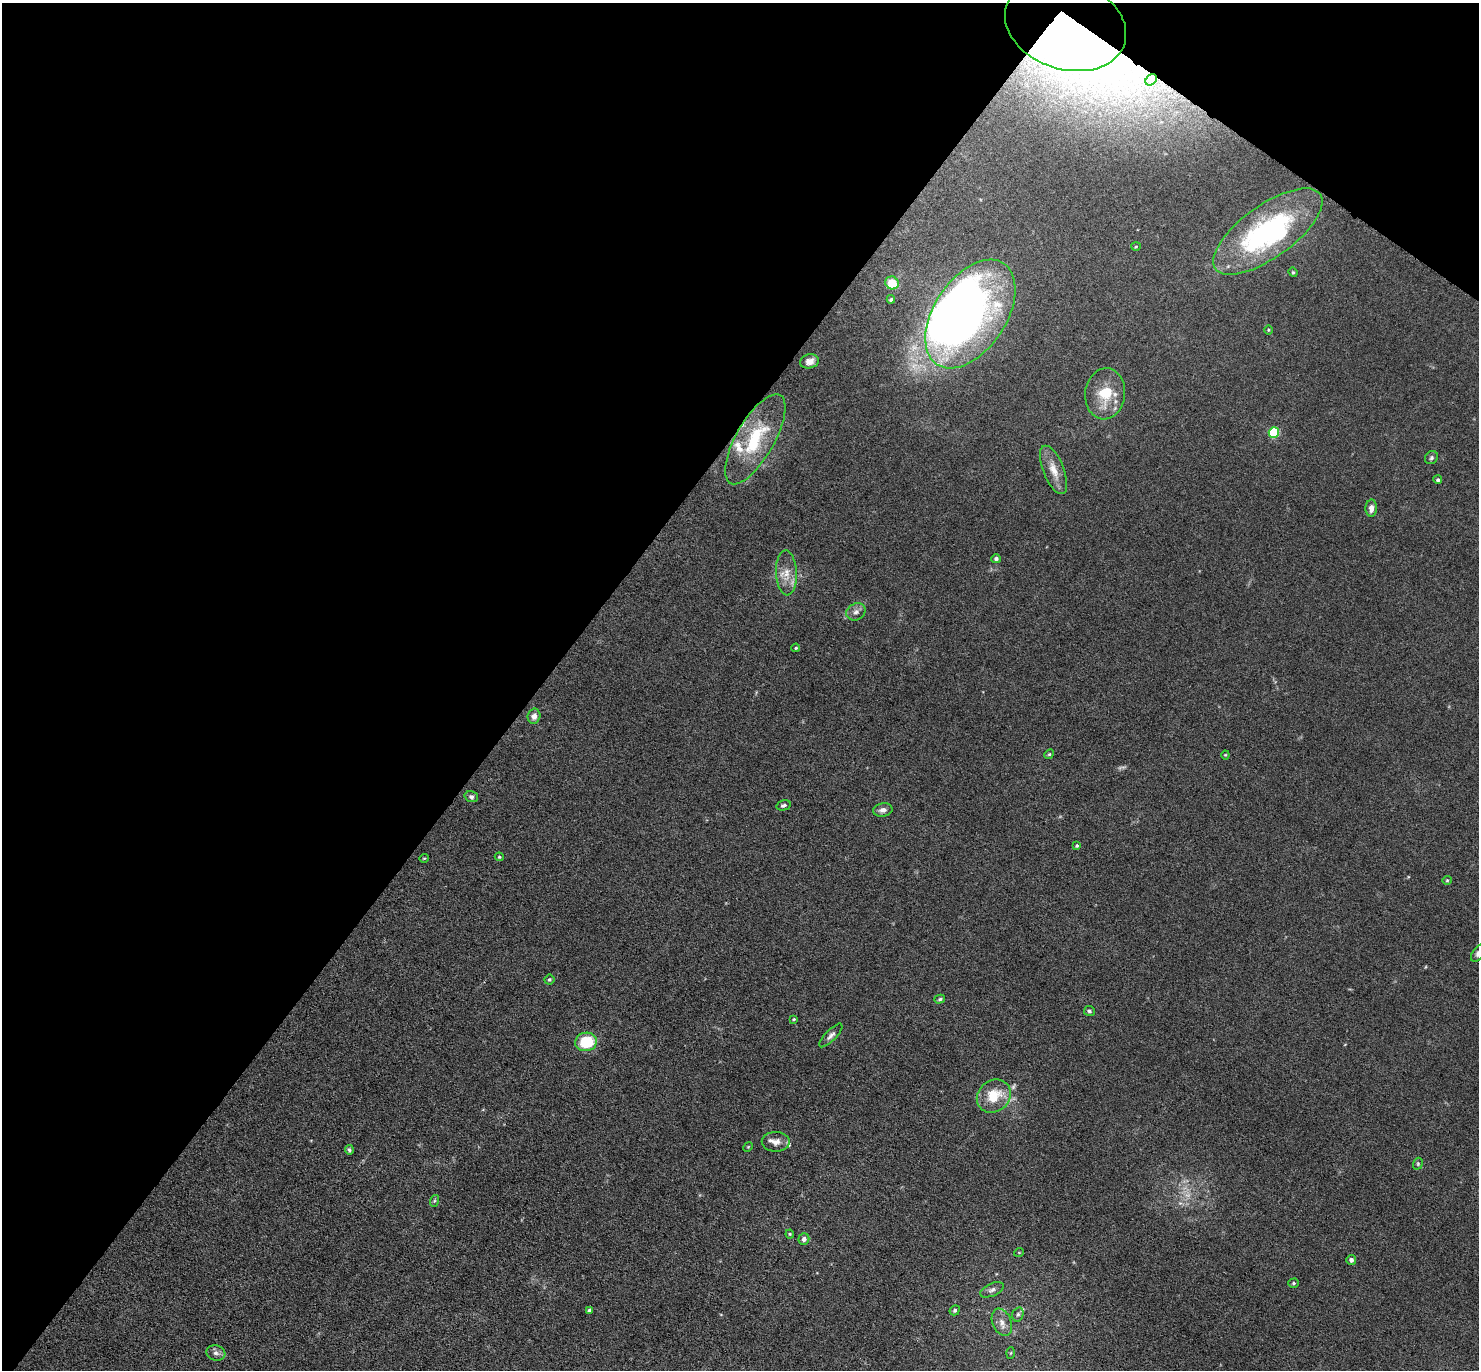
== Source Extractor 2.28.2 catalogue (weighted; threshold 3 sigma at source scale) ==
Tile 2 of 4 x 4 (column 2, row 1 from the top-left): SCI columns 1521-2997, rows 4551-5918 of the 6080 x 6070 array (HDU 1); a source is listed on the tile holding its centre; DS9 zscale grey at full resolution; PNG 1481 x 1372 px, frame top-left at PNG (2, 3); each listed source drawn as its Kron ellipse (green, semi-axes under 4 px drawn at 4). Shown black and unused: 40% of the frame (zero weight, under 3 of 6 exposures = <1% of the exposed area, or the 3 px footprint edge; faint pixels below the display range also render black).
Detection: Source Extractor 2.28.2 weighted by HDU 2 'WHT'; one run over the whole footprint, this tile lists its part. Background 0.034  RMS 0.0039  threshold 0.0158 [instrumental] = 3 sigma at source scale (4.09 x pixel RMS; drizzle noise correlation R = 1.36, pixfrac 0.8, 0.05/0.05 arcsec/px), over >= 5 px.
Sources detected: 68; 3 too faint to see at this stretch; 4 inside a brighter object's white glare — neither listed nor drawn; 5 inside a brighter listed object's ellipse — not listed separately; the other 56 listed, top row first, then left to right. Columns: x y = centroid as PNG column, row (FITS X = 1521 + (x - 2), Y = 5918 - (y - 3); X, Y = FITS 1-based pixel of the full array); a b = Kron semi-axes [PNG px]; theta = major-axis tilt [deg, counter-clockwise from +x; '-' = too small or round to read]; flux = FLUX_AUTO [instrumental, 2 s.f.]
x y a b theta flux
1066 25 62 44 -18 54
1151 80 6 5 - 0.82
1268 231 64 26 36 56
1136 247 5 3 - 0.35
1293 272 5 4 - 0.41
892 283 7 6 - 8.5
891 299 4 4 - 0.7
970 314 61 36 56 150
1268 330 4 3 - 0.34
809 361 9 7 13 2.5
1105 394 25 20 83 11
1274 433 5 5 - 26
755 439 51 19 60 22
1431 458 7 6 - 0.8
1053 470 26 10 -68 5.2
1438 480 4 4 - 0.61
1371 508 8 5 87 2.1
996 559 4 4 - 0.96
786 573 22 10 -87 5
856 612 10 8 31 1.7
796 648 4 3 - 0.41
534 716 7 6 - 1.9
1049 754 5 4 - 0.46
1225 755 4 4 - 0.35
471 797 7 5 -18 0.88
783 805 7 5 14 0.78
883 810 10 6 10 1.7
1077 846 4 3 - 0.47
499 857 4 3 - 0.39
424 858 5 3 - 0.31
1447 880 4 4 - 0.41
1478 953 10 5 53 1.2
549 980 5 5 - 0.54
940 999 5 4 - 0.59
1089 1011 5 5 - 0.66
794 1019 4 3 - 0.36
831 1035 15 5 46 1.5
586 1042 11 9 9 15
994 1096 18 15 41 10
776 1142 14 10 -1 2.7
748 1147 5 4 - 0.37
349 1150 5 4 - 0.71
1418 1164 6 4 71 0.48
434 1201 6 4 71 0.46
790 1234 4 4 - 0.38
804 1239 5 5 - 1.4
1019 1252 5 3 - 0.26
1351 1260 5 5 - 1.2
1294 1283 5 4 - 0.58
992 1290 12 6 24 1.4
955 1310 5 4 - 0.71
590 1311 4 4 - 1.3
1018 1314 7 5 73 0.93
1002 1322 14 9 -68 2.7
216 1353 10 7 -17 1.6
1011 1353 6 4 87 0.43
Overlapping masked pixels (flux is a lower limit): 1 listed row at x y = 1066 25
Isophote crosses this tile's border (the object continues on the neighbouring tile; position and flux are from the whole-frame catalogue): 1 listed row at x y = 1478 953